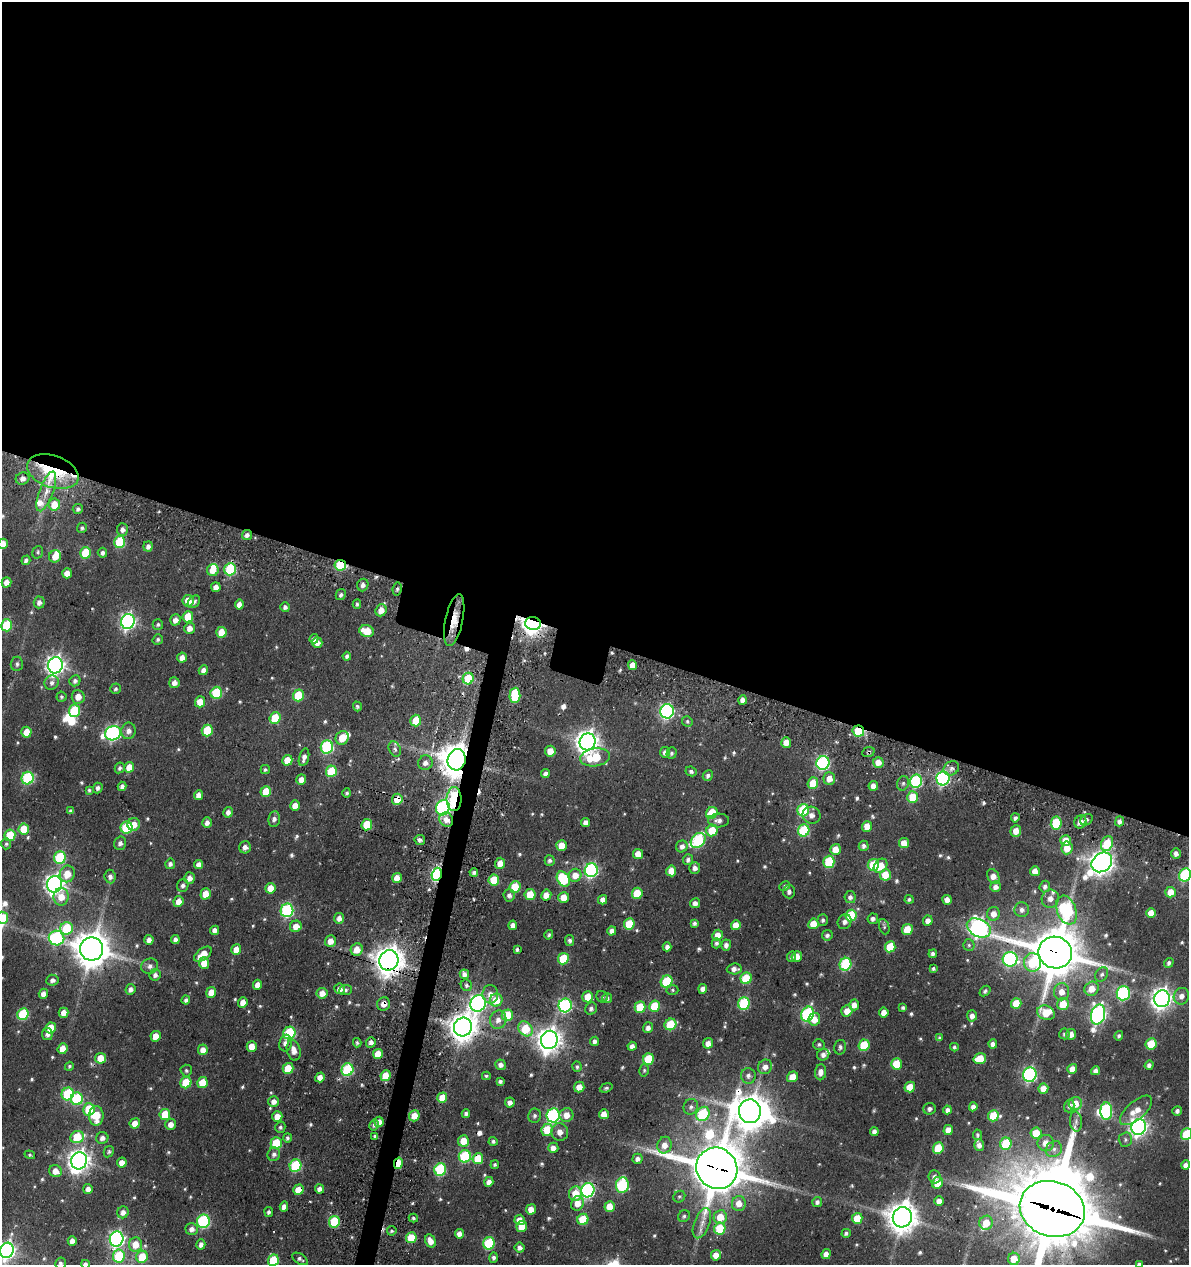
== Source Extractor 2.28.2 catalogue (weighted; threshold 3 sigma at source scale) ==
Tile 3 of 4 x 4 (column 3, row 1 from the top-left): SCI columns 2633-3819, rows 3947-5209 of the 5383 x 5369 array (HDU 1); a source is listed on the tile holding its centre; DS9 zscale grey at full resolution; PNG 1191 x 1267 px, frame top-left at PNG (2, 2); each listed source drawn as its Kron ellipse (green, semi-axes under 4 px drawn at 4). Shown black and unused: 52% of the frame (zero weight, under 3 of 4 exposures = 11% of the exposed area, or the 3 px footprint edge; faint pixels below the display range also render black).
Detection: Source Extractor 2.28.2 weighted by HDU 2 'WHT'; one run over the whole footprint, this tile lists its part. Background 0.199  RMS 0.014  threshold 0.0608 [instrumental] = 3 sigma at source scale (4.5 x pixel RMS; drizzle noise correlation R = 1.50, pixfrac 1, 0.05/0.05 arcsec/px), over >= 5 px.
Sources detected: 624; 5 inside a brighter object's white glare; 6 cosmic-ray / hot-pixel residue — neither listed nor drawn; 11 inside a brighter listed object's ellipse — not listed separately; of the other 602, all 500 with FLUX_AUTO >= 2.32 (the completeness limit of this list) listed and drawn (102 fainter detections not listed), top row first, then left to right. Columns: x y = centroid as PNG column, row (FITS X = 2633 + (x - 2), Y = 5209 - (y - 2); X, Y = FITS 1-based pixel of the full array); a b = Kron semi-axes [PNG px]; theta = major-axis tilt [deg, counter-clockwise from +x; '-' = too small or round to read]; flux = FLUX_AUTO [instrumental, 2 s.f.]
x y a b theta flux
53 472 26 16 -19 100
22 478 7 6 - 6.3
46 491 21 7 70 16
54 505 6 5 - 26
78 509 5 5 - 3.9
82 528 5 5 - 2.9
122 530 6 5 - 6.5
247 535 5 5 - 5.5
120 542 6 5 - 73
3 544 5 5 - 15
148 546 5 4 - 5.6
38 552 6 5 - 2.5
86 553 6 5 - 53
102 553 5 5 - 4.4
55 556 6 6 - 16
26 560 5 4 - 4.3
340 565 6 5 - 89
230 569 6 6 - 100
213 570 6 6 - 14
67 573 5 5 - 14
7 582 5 5 - 11
363 585 6 5 - 5.1
216 587 5 4 - 7.9
397 589 6 4 80 2.6
341 595 6 5 - 3.9
188 601 6 5 - 18
39 602 6 5 - 6
194 602 7 5 47 4.2
357 604 4 4 - 2.3
239 605 5 4 - 9.7
285 607 5 5 - 4.3
381 610 6 5 - 14
188 617 6 5 - 28
175 620 5 5 - 8.3
454 620 26 8 78 25
128 621 7 6 - 420
533 623 8 6 -10 970
158 624 5 5 - 2.8
7 625 6 5 - 61
189 628 5 5 - 10
367 631 7 5 -19 30
221 632 5 5 - 23
314 639 5 4 - 4.7
158 640 5 5 - 2.6
317 643 5 5 - 8.9
347 656 4 4 - 3.5
182 658 5 4 - 9.2
17 664 7 6 - 3.8
55 665 8 7 - 710
632 665 5 4 - 12
203 670 5 4 - 6.8
468 678 6 5 - 60
75 681 5 5 - 4.5
52 683 7 7 - 5.7
174 683 5 5 - 7.1
115 689 5 5 - 3.1
216 693 6 5 - 77
298 695 6 5 - 52
515 695 8 5 88 74
61 697 5 5 - 2.9
78 697 7 6 - 14
743 700 5 4 - 7.4
200 702 5 5 - 18
357 706 5 4 - 2.8
74 711 6 5 - 73
667 711 7 6 - 260
275 718 6 5 - 39
416 721 6 5 - 36
687 721 5 5 - 2.5
207 730 6 5 - 59
128 731 8 7 - 8.8
858 731 6 5 - 43
26 732 5 5 - 20
113 733 8 7 - 290
342 738 7 6 - 23
588 742 8 8 - 1100
786 742 5 5 - 15
327 747 6 6 - 160
395 749 8 5 -62 4.1
550 751 5 5 - 16
665 752 5 5 - 6.6
868 752 6 5 - 2.3
672 753 6 5 - 3.3
304 757 9 5 74 7.2
595 757 15 9 8 51
287 760 5 5 - 22
457 760 11 9 76 2500
878 762 5 5 - 13
425 763 7 7 - 7.6
823 763 7 6 - 200
129 767 5 5 - 22
120 768 5 4 - 3.6
951 768 8 6 34 5.2
265 770 4 4 - 2.8
331 771 6 5 - 62
691 771 6 4 -26 3.3
545 774 4 4 - 4.8
708 776 5 5 - 4.1
28 778 6 6 - 140
943 778 7 6 - 250
829 779 6 6 - 13
301 780 5 5 - 11
916 781 6 6 - 160
813 783 6 5 - 33
903 783 7 5 74 3.4
122 786 5 4 - 5.5
873 786 5 4 - 9.3
98 788 5 4 - 3.7
89 790 4 3 - 2.4
266 791 5 5 - 27
347 793 4 4 - 2.8
198 795 5 4 - 8.1
913 797 6 5 - 33
397 799 5 5 - 30
454 799 12 7 90 99
295 806 5 5 - 12
443 808 8 6 72 220
803 810 6 6 - 86
70 811 4 4 - 3
228 812 5 4 - 7
712 813 6 5 - 44
812 815 9 8 - 7.3
1015 818 4 4 - 3.8
274 819 8 6 81 4.9
446 820 7 6 - 12
719 820 10 7 2 7
1086 820 7 5 37 3.3
1119 821 5 4 - 3.9
586 822 4 4 - 7.5
1080 822 7 5 57 12
207 823 5 4 - 6.3
1056 823 6 5 - 65
134 824 6 6 - 14
367 825 6 5 - 44
867 826 5 5 - 15
127 827 6 6 - 77
24 829 5 5 - 32
712 830 6 5 - 31
804 830 6 5 - 97
1016 831 6 5 - 15
10 835 6 5 - 48
420 840 5 5 - 3.5
698 840 8 6 47 140
1066 840 5 5 - 19
120 843 7 6 - 5.1
904 843 5 5 - 15
6 844 5 4 - 2.4
1107 844 8 6 66 42
562 845 5 5 - 21
682 846 6 5 - 6.3
864 846 5 5 - 4.5
245 847 6 5 - 6.5
1067 848 6 5 - 19
836 849 5 5 - 17
1176 853 5 4 - 5.8
638 854 5 5 - 17
60 858 6 6 - 100
688 860 5 5 - 4.5
550 861 5 5 - 3.6
829 862 6 5 - 74
1102 862 11 9 38 1200
500 863 5 5 - 13
170 864 5 5 - 4.9
199 865 4 4 - 7.9
873 865 6 5 - 50
880 866 8 6 50 23
695 868 6 5 - 6
591 870 7 6 - 260
671 871 5 5 - 19
1035 871 5 4 - 12
474 872 4 3 - 3.9
67 874 8 7 - 22
437 874 6 5 - 210
575 875 6 6 - 15
885 875 6 5 - 28
1185 875 6 6 - 130
993 876 8 5 -62 12
110 877 7 5 -84 5.7
189 878 6 5 - 8.2
397 878 5 5 - 15
563 879 8 6 -58 88
494 880 5 5 - 41
54 884 8 7 - 710
183 885 6 5 - 4
785 886 6 4 27 2.4
1045 886 6 5 - 4.3
515 887 6 5 - 41
996 887 5 5 - 7.4
270 888 5 5 - 20
789 892 7 6 - 4.5
1171 892 5 5 - 21
637 893 6 5 - 41
206 894 5 5 - 20
530 894 5 5 - 31
509 895 6 5 - 5.3
546 895 5 5 - 13
61 897 9 7 89 18
564 897 5 5 - 18
850 897 6 5 - 4.9
909 899 4 4 - 2.9
1050 899 9 8 - 7.9
603 900 5 4 - 7
947 900 5 5 - 8.4
178 901 5 5 - 14
695 903 5 5 - 6.7
287 910 7 6 - 190
1022 910 7 7 - 6
1066 910 15 9 -69 180
1151 913 5 5 - 17
993 914 7 6 - 11
851 916 6 5 - 57
3 918 6 5 - 30
339 918 5 5 - 7.6
873 919 5 5 - 5
823 920 6 5 - 3.1
928 921 5 5 - 8.5
845 922 7 6 - 5.7
694 923 4 4 - 3.9
629 924 5 5 - 41
813 924 5 5 - 22
513 925 5 4 - 7.7
736 925 5 5 - 15
296 926 6 5 - 12
884 927 8 5 -70 2.5
66 928 6 6 - 66
979 928 13 8 -27 530
214 930 4 4 - 6.5
907 930 5 5 - 35
612 931 5 4 - 7
549 935 5 4 - 2.3
718 935 5 5 - 15
827 935 5 5 - 3.9
56 938 8 7 - 160
149 940 5 4 - 7.2
175 940 4 4 - 6.2
330 941 5 5 - 11
570 941 5 4 - 3.7
716 943 5 4 - 3.9
726 945 5 4 - 5.3
969 945 5 5 - 2.7
667 947 4 4 - 6
890 947 5 5 - 38
92 949 11 11 - 2900
517 949 4 3 - 3.2
236 950 5 5 - 17
357 950 6 5 - 16
1055 952 17 15 -18 5700
203 954 10 5 37 18
933 954 4 4 - 3.8
792 956 5 4 - 3.4
797 956 5 5 - 15
563 959 6 5 - 56
1010 959 7 7 - 210
389 960 10 9 - 1900
1033 962 9 8 - 68
204 963 5 5 - 18
1169 963 5 4 - 4.2
845 964 6 6 - 110
150 966 8 7 - 5.7
734 969 7 5 5 7.6
933 969 3 3 - 2.7
464 974 5 4 - 6.1
1102 974 8 6 55 4.1
155 975 6 5 - 5.3
746 978 6 5 - 58
52 980 6 5 - 5.1
667 981 6 5 - 77
257 985 5 4 - 9.8
466 985 6 5 - 3.6
130 989 5 5 - 6
340 989 5 5 - 8.1
703 989 5 4 - 7.7
1092 989 7 6 - 18
346 990 6 5 - 3.1
672 990 6 5 - 2.3
985 991 6 4 42 3
211 992 5 5 - 15
1062 992 8 7 - 13
322 993 5 5 - 12
1123 993 7 6 - 170
43 994 5 4 - 7.6
490 994 9 8 - 11
1181 996 8 7 - 8.2
588 997 5 5 - 25
602 997 6 5 - 2.5
607 998 5 5 - 4.5
1162 999 8 7 - 890
186 1000 4 4 - 3.9
496 1000 6 6 - 28
243 1002 5 4 - 12
478 1003 8 7 - 430
744 1003 6 6 - 110
1016 1003 5 5 - 28
384 1004 7 6 - 9.9
1063 1004 6 6 - 31
565 1005 7 6 - 200
854 1005 5 5 - 10
654 1006 5 5 - 45
640 1007 5 5 - 40
903 1008 4 4 - 2.5
591 1009 6 5 - 4.2
847 1011 5 5 - 13
884 1012 5 4 - 11
64 1013 5 5 - 11
1046 1013 9 7 -25 30
23 1014 6 5 - 85
807 1014 8 6 64 170
507 1015 6 5 - 50
1098 1015 10 7 76 410
972 1016 5 5 - 7.5
814 1019 6 5 - 15
498 1020 9 8 - 9.8
670 1024 6 5 - 61
463 1027 9 9 - 1900
51 1028 6 5 - 32
648 1028 5 5 - 6.5
526 1029 8 6 -53 52
289 1033 6 6 - 98
47 1034 6 5 - 5.9
1064 1034 5 5 - 2.7
1071 1034 5 5 - 8.7
156 1036 5 5 - 17
1119 1036 5 4 - 3
940 1038 4 4 - 2.4
549 1040 9 8 - 1300
595 1041 5 4 - 5.1
371 1042 5 5 - 6.1
285 1043 8 6 81 6.6
357 1043 5 4 - 2.4
708 1043 5 5 - 9.7
819 1044 5 5 - 2.7
993 1044 4 4 - 5.9
1151 1044 6 5 - 38
864 1045 6 5 - 54
252 1046 5 5 - 17
632 1046 4 4 - 6.4
840 1047 7 5 76 3.8
954 1047 4 3 - 2.8
62 1049 5 5 - 18
203 1050 5 5 - 11
294 1050 10 6 -77 11
378 1054 5 5 - 21
823 1055 6 5 - 6.3
101 1058 5 5 - 27
648 1059 6 5 - 53
980 1059 6 5 - 27
896 1064 5 5 - 41
501 1065 5 5 - 7.2
1149 1065 5 4 - 4
69 1066 5 4 - 2.3
577 1067 5 4 - 2.9
765 1067 7 7 - 9.3
288 1068 5 5 - 30
1072 1069 5 4 - 12
186 1070 6 5 - 2.8
347 1070 6 6 - 110
644 1070 6 5 - 2.3
1096 1071 4 4 - 6.2
821 1072 8 5 86 7.8
1030 1075 7 6 - 220
385 1076 5 5 - 25
486 1076 4 4 - 2.3
748 1076 8 7 - 5.1
320 1077 5 4 - 8
792 1077 6 5 - 17
500 1081 4 3 - 3.8
186 1083 6 5 - 41
202 1083 5 5 - 27
579 1087 5 5 - 13
910 1087 5 5 - 24
606 1088 6 4 21 2.6
1043 1088 5 5 - 15
68 1094 6 6 - 95
442 1098 5 5 - 23
77 1099 6 6 - 94
274 1101 5 5 - 8.6
510 1102 5 5 - 5.7
1075 1104 7 6 - 20
1069 1106 6 5 - 4.4
691 1107 8 7 - 4.6
973 1107 4 4 - 6.6
89 1109 6 5 - 49
929 1109 6 6 - 4.5
947 1110 4 4 - 5.6
1136 1110 20 9 41 20
750 1111 12 11 - 2600
1106 1111 9 6 87 160
1177 1111 5 4 - 3.6
466 1113 4 4 - 4.1
165 1114 5 5 - 34
604 1114 5 4 - 15
703 1114 7 6 - 95
553 1115 7 6 - 210
566 1115 7 6 - 13
96 1116 10 7 89 34
277 1116 5 5 - 15
414 1116 6 5 - 16
535 1116 7 6 - 4.1
993 1116 5 5 - 40
1076 1121 10 6 -84 5.4
379 1122 5 4 - 10
135 1123 5 5 - 14
171 1124 6 5 - 9.7
374 1125 6 4 61 4
280 1127 6 5 - 3.1
1139 1127 8 7 - 600
547 1130 6 5 - 34
948 1130 5 5 - 15
874 1131 4 4 - 5.4
560 1132 9 8 - 9.3
1036 1133 5 5 - 33
1186 1134 6 5 - 58
977 1135 5 4 - 2.7
375 1136 3 3 - 2.8
77 1137 7 6 - 51
102 1138 6 6 - 6.7
287 1138 5 4 - 3.1
1125 1140 7 7 - 3.6
463 1141 5 5 - 25
493 1141 4 4 - 3.1
276 1143 6 5 - 56
1046 1143 8 8 - 13
1006 1144 6 5 - 70
664 1145 8 7 - 12
979 1145 5 5 - 6.9
553 1148 5 5 - 9.3
938 1148 6 5 - 47
1054 1149 8 7 - 6.5
109 1152 6 5 - 2.5
274 1154 7 6 - 5
30 1155 5 3 - 2.6
465 1156 6 6 - 100
478 1159 5 5 - 34
637 1159 5 5 - 6.2
79 1161 8 8 - 960
122 1163 5 5 - 11
398 1163 6 4 75 30
495 1165 4 4 - 2.7
1186 1165 4 4 - 7
295 1166 6 5 - 120
717 1168 21 20 - 6600
440 1169 6 6 - 120
55 1171 6 6 - 13
935 1177 7 6 - 6.5
489 1182 5 4 - 8.1
937 1183 6 5 - 21
622 1185 8 6 81 120
88 1189 5 5 - 7.1
319 1189 4 4 - 6.1
298 1190 5 5 - 22
588 1190 7 6 - 300
575 1194 7 6 - 26
679 1197 6 5 - 2.4
939 1201 5 4 - 10
817 1202 5 5 - 4.8
577 1203 7 6 - 16
739 1203 7 7 - 15
610 1206 5 5 - 22
284 1207 5 4 - 7
531 1209 5 5 - 13
1052 1209 33 27 -19 13000
123 1212 6 5 - 7.4
269 1212 5 4 - 3
684 1216 6 5 - 3
720 1217 7 6 - 25
902 1217 10 9 - 2000
413 1218 5 3 - 2.5
857 1218 5 5 - 30
583 1219 6 5 - 40
520 1220 5 5 - 15
203 1221 7 6 - 160
334 1222 6 5 - 74
702 1223 16 7 69 12
986 1223 7 6 - 21
522 1227 5 5 - 21
720 1228 6 5 - 52
192 1229 6 6 - 7.4
392 1231 5 4 - 2.6
846 1233 4 4 - 3.3
459 1234 5 4 - 7.9
411 1238 5 5 - 33
117 1239 7 7 - 390
72 1241 5 4 - 8.5
430 1241 7 5 -61 12
489 1243 6 5 - 100
201 1244 5 4 - 6.4
135 1245 7 6 - 20
520 1248 5 5 - 5.5
7 1250 8 7 - 520
826 1254 5 4 - 9.4
716 1255 5 5 - 14
119 1256 6 6 - 63
142 1257 6 6 - 36
494 1258 5 4 - 4.2
300 1259 9 5 -32 3.6
1014 1259 6 6 - 25
273 1260 6 5 - 54
60 1263 6 5 - 3.3
85 1264 4 4 - 5.4
1139 1264 4 3 - 2.7
Overlapping masked pixels (flux is a lower limit): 26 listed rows (the first 20) at x y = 53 472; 247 535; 340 565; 454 620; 533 623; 858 731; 550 751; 868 752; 457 760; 397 799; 454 799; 437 874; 546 895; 1055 952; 389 960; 384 1004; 463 1027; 347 1070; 750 1111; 463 1141
Isophote crosses this tile's border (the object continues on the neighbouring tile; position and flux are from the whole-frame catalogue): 10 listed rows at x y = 3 544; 1185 875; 3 918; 1186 1134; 1052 1209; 7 1250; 273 1260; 60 1263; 85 1264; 1139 1264